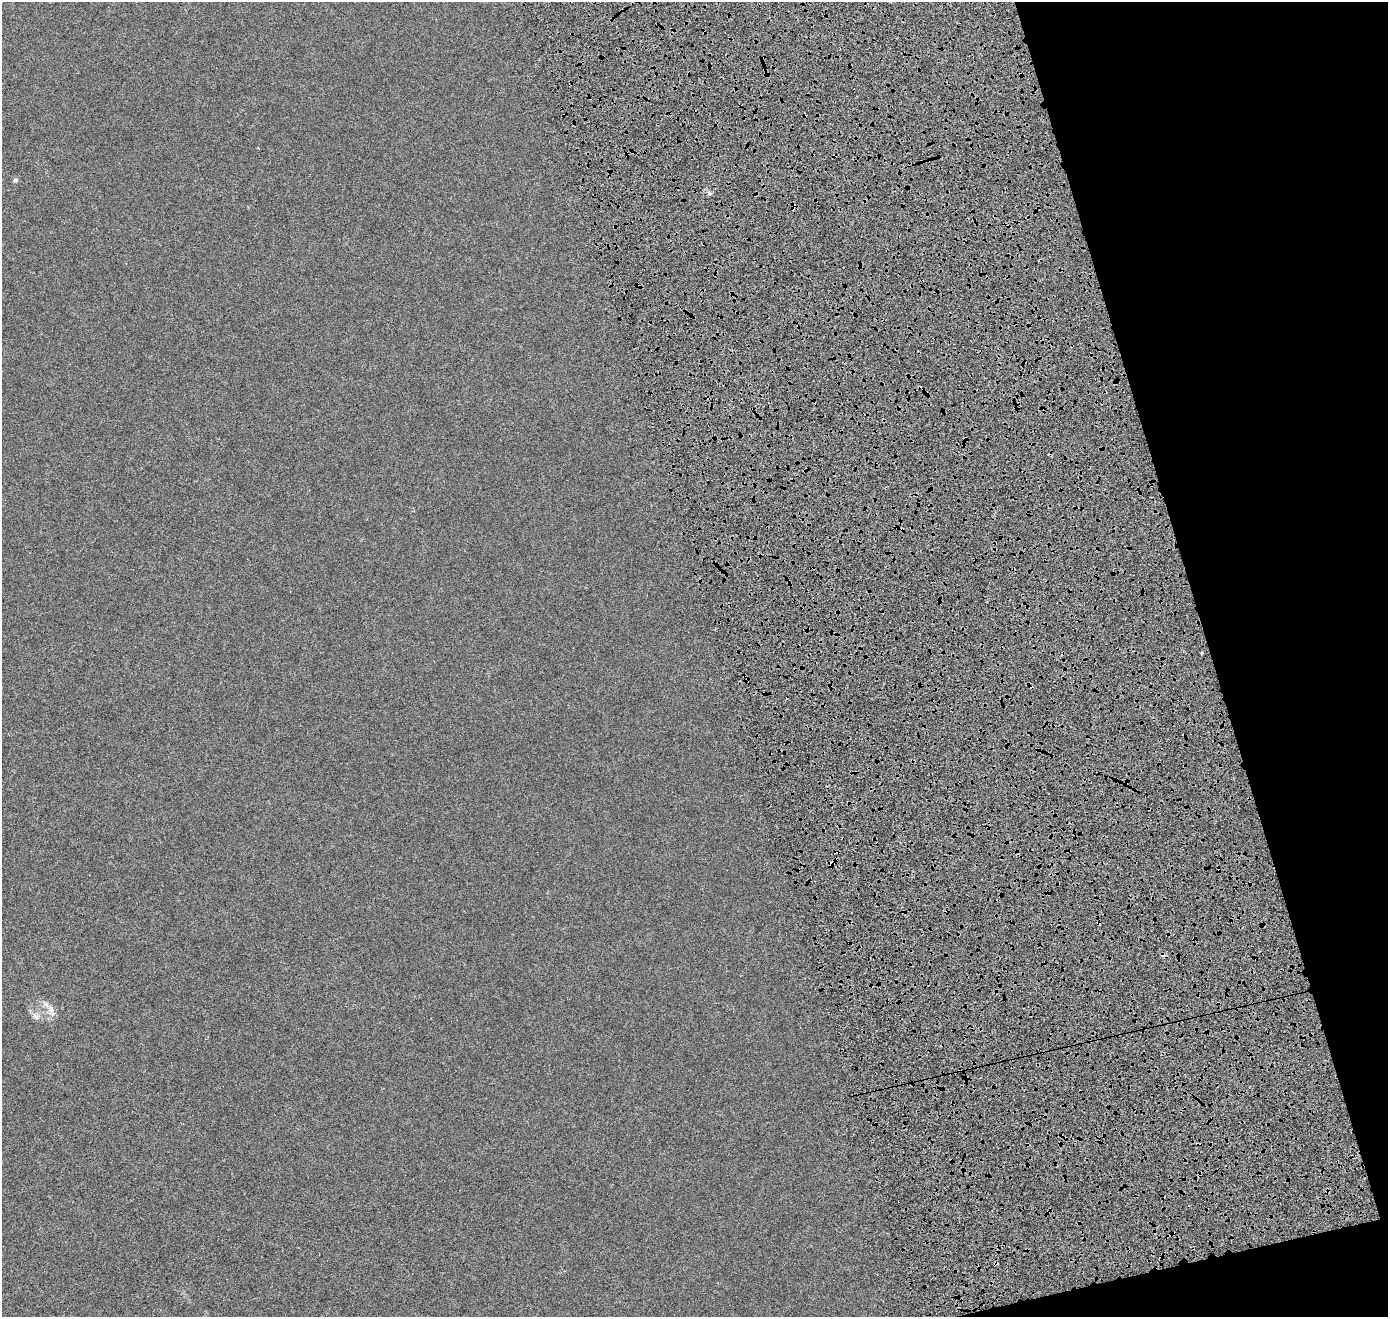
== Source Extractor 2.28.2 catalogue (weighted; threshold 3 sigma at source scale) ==
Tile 12 of 4 x 4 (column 4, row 3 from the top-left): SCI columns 4313-5698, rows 1523-2837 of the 5840 x 5638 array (HDU 1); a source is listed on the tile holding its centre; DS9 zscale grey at full resolution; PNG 1390 x 1319 px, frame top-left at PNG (2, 2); no overlay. Shown black and unused: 15% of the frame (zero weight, under 4 of 8 exposures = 7% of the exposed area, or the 3 px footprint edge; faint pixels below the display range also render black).
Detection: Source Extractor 2.28.2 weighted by HDU 2 'WHT'; one run over the whole footprint, this tile lists its part. Background 3.17e-06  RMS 0.0016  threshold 0.00671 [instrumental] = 3 sigma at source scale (4.09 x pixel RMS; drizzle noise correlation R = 1.36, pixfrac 0.8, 0.0396/0.0396 arcsec/px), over >= 5 px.
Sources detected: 11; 5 cosmic-ray / hot-pixel residue — not listed; the other 6 listed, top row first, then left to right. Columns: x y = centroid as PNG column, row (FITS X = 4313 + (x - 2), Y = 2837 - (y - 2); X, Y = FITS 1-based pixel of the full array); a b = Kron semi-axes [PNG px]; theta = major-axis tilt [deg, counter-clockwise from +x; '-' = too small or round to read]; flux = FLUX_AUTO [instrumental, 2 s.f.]
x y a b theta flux
15 180 6 5 - 0.25
709 193 5 4 - 0.22
793 206 7 4 86 0.29
831 864 7 6 - 0.46
51 1009 10 7 -81 0.54
36 1016 11 6 -41 0.45
Overlapping masked pixels (flux is a lower limit): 2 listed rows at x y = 793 206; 831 864